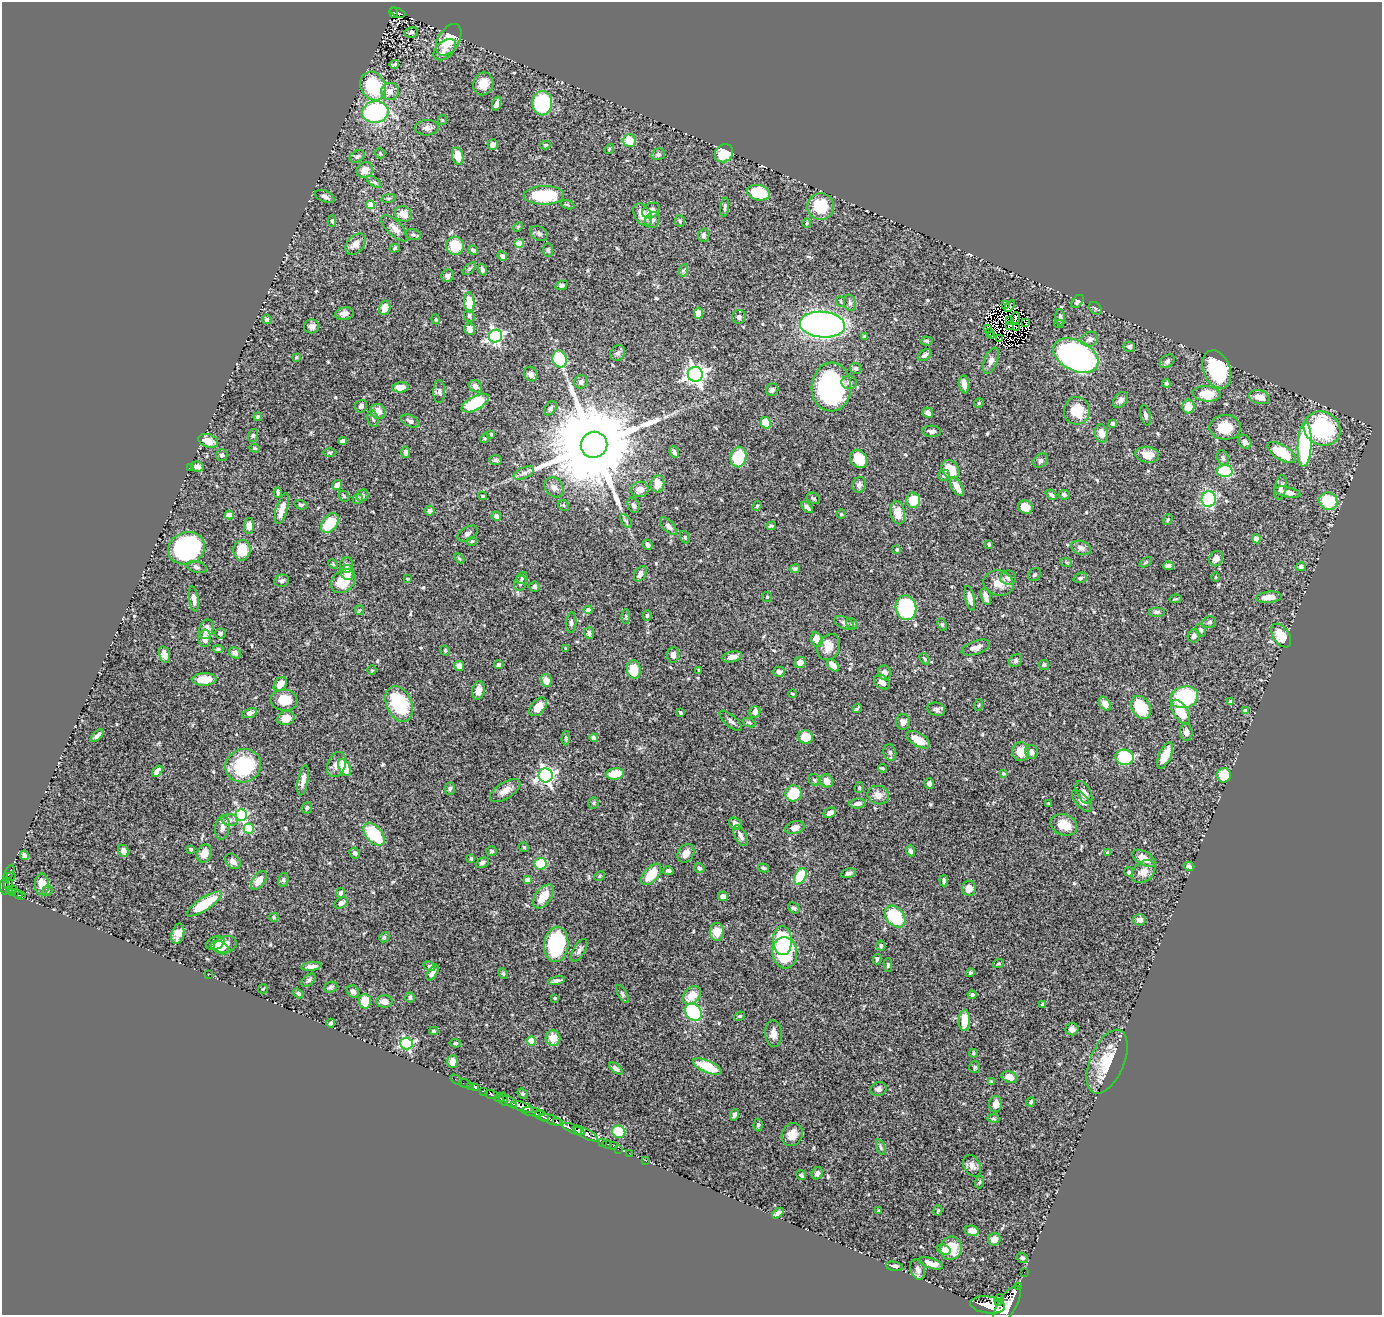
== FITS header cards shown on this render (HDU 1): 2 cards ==
NAXIS1  =                 1380
NAXIS2  =                 1313

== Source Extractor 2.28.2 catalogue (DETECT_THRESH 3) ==
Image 1380 x 1313 px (HDU 1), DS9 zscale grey, 1 PNG px = 1 image px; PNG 1384 x 1317 px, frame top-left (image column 1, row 1313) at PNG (2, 2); each listed source drawn as its Kron ellipse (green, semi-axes under 4 px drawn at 4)
Background 1.15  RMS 0.027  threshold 0.0802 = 3 sigma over >= 5 px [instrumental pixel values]
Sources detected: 553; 9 with non-positive FLUX_AUTO (blend fragments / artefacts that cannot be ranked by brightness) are neither listed nor drawn; of the other 544, the 500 brightest by FLUX_AUTO listed and drawn (44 fainter detections omitted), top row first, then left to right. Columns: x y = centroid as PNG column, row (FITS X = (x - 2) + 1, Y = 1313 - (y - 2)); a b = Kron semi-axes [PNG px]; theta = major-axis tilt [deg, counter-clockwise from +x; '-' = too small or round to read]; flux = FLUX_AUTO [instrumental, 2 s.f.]
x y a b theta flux
394 13 6 4 -74 88
398 13 8 3 -22 99
411 32 7 5 11 5.5
449 40 17 10 59 53
445 50 13 8 42 14
394 64 5 3 - 2.4
483 84 11 10 - 26
373 86 15 12 -61 110
390 91 9 8 - 12
542 103 12 10 89 150
497 104 7 4 73 6.2
375 112 13 11 9 220
442 120 5 4 - 2
427 128 12 7 3 8.9
629 140 6 6 - 39
493 145 5 5 - 9.5
545 145 5 4 - 2.5
609 149 5 4 - 2.4
380 153 5 5 - 2.2
724 153 10 8 42 44
658 154 7 5 14 5
357 156 8 5 30 4.4
458 156 9 5 -81 26
365 170 8 7 - 18
374 182 8 4 -35 3.6
758 193 11 7 -13 71
544 195 20 9 1 110
325 196 10 5 -22 6.7
388 198 7 4 8 2.4
370 205 4 4 - 39
567 205 7 4 -19 2.9
821 206 13 13 - 60
725 207 9 3 85 3.8
651 210 9 7 31 13
403 214 9 7 -27 24
643 215 12 8 -59 24
653 220 8 7 - 7.3
332 221 6 4 -88 2.4
680 221 6 5 - 3
807 223 4 4 - 2.1
518 227 5 4 - 2
395 228 17 7 -43 12
539 233 9 6 -32 5.6
413 234 7 5 -14 4.5
704 235 6 5 - 6.1
519 243 5 4 - 38
356 244 12 8 49 13
455 246 9 8 - 55
395 248 5 4 - 2.5
473 250 5 4 - 3.6
548 250 7 5 -89 3
502 256 5 4 - 4.8
469 269 8 4 45 3.1
482 270 6 4 -74 4.5
684 270 6 4 70 3.2
448 276 6 6 - 5.4
562 285 6 4 21 4
1077 301 8 5 46 6.3
841 302 5 3 - 2
469 303 10 5 -87 45
850 303 8 6 -76 4.3
1005 305 2 2 - 8.6
1010 306 6 3 54 2.3
385 308 7 5 73 17
1095 308 7 5 -48 3.8
698 313 5 4 - 12
344 314 9 6 10 8.3
469 316 6 5 - 4.5
739 317 7 6 - 4.5
1060 317 8 5 -83 6.4
1015 318 6 2 86 2.8
267 319 5 4 - 3.7
436 319 5 4 - 2.3
1009 321 3 2 - 2.9
1025 322 3 2 - 2.3
1059 324 5 4 - 2.3
822 325 22 13 -4 910
312 326 8 7 - 7.8
1009 326 3 2 - 2.8
1016 327 2 2 - 2
988 328 2 2 - 3
470 329 6 5 - 12
990 332 3 2 - 1.9
495 336 7 6 - 340
992 336 3 2 - 2
864 337 3 3 - 3.2
1000 338 3 2 - 5.7
1090 339 9 7 27 8.6
927 341 6 4 -5 3.4
1129 347 6 5 - 5.5
618 353 8 7 - 5.6
925 355 7 5 35 5.9
1076 356 24 15 -27 610
296 357 4 3 - 2.3
560 359 8 7 - 110
991 361 14 6 68 9.9
1167 361 8 5 38 5.7
856 368 6 5 - 4.8
1217 369 20 13 -67 130
531 374 7 6 - 8.1
695 374 7 7 - 930
581 382 7 6 - 5.7
849 382 8 6 -4 6.3
1166 383 4 4 - 4.6
964 384 9 5 -82 11
475 386 7 5 -32 8.7
400 387 8 5 7 14
831 387 24 20 87 330
772 390 6 6 - 5.4
439 392 11 6 -90 5.7
1207 394 14 7 -4 47
1259 397 10 7 -15 15
1120 400 9 6 52 6.8
475 403 15 7 28 76
979 403 5 4 - 2.2
361 406 7 6 - 5.4
1188 406 7 6 - 25
551 408 8 5 57 4.2
378 411 8 7 - 18
1077 411 14 13 - 47
928 413 5 5 - 4.9
1146 415 10 5 -76 5.9
258 417 4 3 - 3.2
373 419 8 5 -79 4
410 421 10 5 -26 5.8
766 423 6 5 - 34
1113 423 4 4 - 4.3
1225 427 16 12 0 43
1322 428 19 16 -30 180
931 431 9 5 -5 5.8
1101 433 9 6 -78 17
491 434 4 3 - 2.5
253 435 6 5 - 2.9
485 438 5 4 - 2.2
208 441 10 6 -18 18
342 441 5 4 - 7.5
1245 442 7 6 - 7.3
594 445 13 13 - 42000
1305 445 22 7 87 230
255 448 5 4 - 2.5
330 452 7 3 0 2.2
405 452 5 4 - 6.1
674 452 6 4 -65 4.6
1282 452 16 7 -32 60
222 455 6 5 - 3.7
1147 455 12 8 -10 20
738 457 10 8 80 71
1223 458 8 5 -70 4.6
859 459 10 8 -53 43
495 460 6 5 - 3.1
1040 461 8 6 45 4.8
197 466 6 5 - 7.7
190 467 4 2 - 2
950 469 10 8 -53 46
1225 471 8 6 2 100
524 473 11 5 25 6.3
944 475 6 5 - 3.8
657 484 8 7 - 22
337 485 5 4 - 7.8
859 485 8 6 71 6.6
554 487 11 8 -53 9
957 487 10 5 -58 18
1281 487 13 6 78 7.1
640 489 9 7 15 12
278 492 5 3 - 3.4
1287 492 13 5 -12 12
1051 495 6 4 -41 5.3
1064 495 5 5 - 4.5
344 496 6 5 - 2.9
363 496 6 5 - 3.6
483 496 4 3 - 2.2
813 498 7 5 -29 3.2
358 499 5 5 - 5.5
1209 499 8 7 - 120
913 500 8 7 - 36
1328 501 9 8 - 93
301 505 6 4 -15 3.3
563 505 6 4 -44 2.3
633 505 8 5 -69 5.2
757 506 5 4 - 2.2
807 507 7 4 -44 6.8
1025 507 7 6 - 19
282 509 16 5 73 20
430 511 5 5 - 6.4
898 513 11 7 -80 23
841 514 5 4 - 2.4
229 515 4 4 - 37
496 516 5 4 - 8.1
1168 519 6 4 58 2.2
626 521 8 4 -53 3
330 523 11 7 53 53
249 526 8 5 89 12
668 526 11 5 -47 6.4
771 526 5 3 - 3
468 533 11 6 31 5.9
685 537 6 5 - 2.8
1256 539 4 4 - 7.8
472 541 5 4 - 2.4
989 544 4 3 - 3
647 545 5 4 - 5.2
186 548 19 16 20 300
1081 548 10 6 -19 9.7
242 550 10 8 84 36
897 550 3 3 - 2.2
459 558 6 3 -45 2.2
1216 559 8 6 61 13
1066 562 6 3 -19 2.3
1146 562 7 4 31 2.3
333 564 5 3 - 1.8
347 565 8 6 90 5
1168 566 5 4 - 8.4
196 567 10 5 -15 5.1
1301 567 5 4 - 4
795 569 5 4 - 4.2
348 573 7 6 - 12
640 574 8 5 59 10
1035 575 7 5 43 3.5
1215 577 5 3 - 1.9
522 578 6 5 - 3.3
1008 578 8 7 - 6.6
1080 578 7 5 18 3.6
408 579 3 3 - 2.1
282 581 7 6 - 4.9
343 581 14 10 44 49
520 583 7 6 - 5.6
998 583 15 12 -20 21
534 587 5 5 - 4.7
986 596 9 4 -75 10
767 597 5 5 - 2.3
1269 597 13 5 6 18
970 598 13 4 -77 11
194 599 13 4 -82 7.7
1175 599 6 4 10 2.1
906 608 12 10 -80 220
360 610 5 4 - 2
588 610 4 4 - 9.6
1156 612 8 5 0 4
626 616 7 3 89 2.3
647 616 5 4 - 2.8
1209 622 7 6 - 4.6
571 623 10 5 86 5.4
844 623 10 5 -24 6
852 624 6 5 - 3
942 624 6 4 -63 2.8
206 629 10 7 75 11
1201 630 6 5 - 4.4
220 633 6 5 - 3.9
589 633 6 5 - 5.2
1194 636 6 6 - 5.7
1281 636 13 8 -55 47
205 638 8 6 88 17
817 640 7 5 -72 24
829 647 14 11 63 19
976 647 15 6 18 12
218 649 5 4 - 4
565 649 4 3 - 2
445 650 5 4 - 2.3
235 653 6 5 - 6.7
164 654 8 5 -74 13
673 655 8 6 83 9.1
732 657 10 5 11 9.9
925 659 6 4 -55 2.9
1015 660 7 6 - 4.2
800 663 6 5 - 11
498 665 4 3 - 5
833 665 7 5 -47 16
1044 665 5 5 - 2.5
459 666 5 5 - 15
634 669 9 7 -86 37
372 670 5 4 - 2
699 671 4 2 - 2.2
779 672 6 5 - 6.6
885 673 7 6 - 9.6
204 679 12 6 2 33
546 680 6 5 - 19
882 682 9 6 -36 13
280 684 8 5 51 19
478 690 9 6 79 12
793 694 4 3 - 1.9
1184 697 14 10 16 160
284 700 13 10 -7 34
1231 702 4 4 - 7.4
399 704 19 12 -66 98
1105 704 7 5 -57 13
979 705 6 3 70 1.9
538 707 11 7 49 23
1141 707 12 9 -60 90
857 708 5 2 - 2.9
936 709 9 6 -17 5
1246 711 4 4 - 10
680 712 4 3 - 3
755 712 6 5 - 12
1180 712 13 7 -58 42
250 713 8 4 17 12
286 718 9 7 17 24
731 721 14 5 -41 6.1
903 722 8 7 - 10
749 723 6 3 -22 2.3
1186 732 8 6 -88 8.3
97 736 8 4 42 6.9
806 737 7 6 - 36
566 738 7 4 89 3
594 738 4 4 - 6.4
918 740 13 6 -30 23
1021 752 9 8 - 24
1031 752 7 6 - 7.9
890 753 8 6 -73 4.6
1165 755 14 6 65 27
1124 757 9 7 -5 120
336 765 13 9 68 13
243 766 18 16 22 110
345 767 9 5 -62 50
882 768 4 3 - 2.9
157 771 6 4 51 12
1003 773 3 3 - 1.9
615 774 9 5 7 40
546 775 7 7 - 590
1224 775 7 7 - 44
303 780 15 5 79 12
814 780 6 5 - 2.7
827 781 7 6 - 16
929 784 5 4 - 7.3
450 788 6 5 - 3.8
859 788 5 4 - 2.8
505 790 17 8 32 16
794 793 8 8 - 67
1084 793 12 6 -61 12
878 795 11 9 -16 13
1082 801 13 6 -49 11
593 803 6 5 - 2.7
858 803 8 5 6 7.9
1049 803 3 3 - 2.2
307 808 6 5 - 4.4
830 813 6 5 - 8.7
241 815 6 5 - 220
230 820 8 6 -15 6.6
735 824 7 5 -41 9
1064 825 14 10 -21 29
222 828 12 7 80 11
795 828 10 6 15 10
249 829 5 5 - 92
374 834 13 8 -49 90
741 836 11 5 -62 8.5
524 847 5 4 - 2.2
191 849 4 3 - 3.1
123 851 6 5 - 13
492 851 5 4 - 3
911 851 6 4 -68 5.1
355 853 6 5 - 4.5
686 853 10 7 57 13
1107 853 4 3 - 2.1
204 854 9 7 69 19
24 855 5 4 - 5.1
1144 858 12 7 -30 19
471 859 3 3 - 3.1
233 861 9 6 -45 9.8
482 863 7 5 27 5.2
540 864 6 5 - 51
1189 866 5 4 - 6
699 868 5 4 - 4
764 868 6 4 -17 2.8
668 871 5 3 - 4.8
1129 872 5 4 - 3
1144 872 13 9 44 16
9 873 9 3 66 87
848 873 7 4 12 4.6
651 874 13 7 48 43
599 876 5 4 - 2.4
800 876 9 5 64 88
11 877 4 3 - 61
259 880 11 6 54 23
283 880 7 5 77 3.2
527 880 4 4 - 13
944 881 6 4 -86 4.9
42 884 11 7 -87 19
9 886 7 3 -82 290
5 887 8 4 -85 560
969 888 7 7 - 15
9 890 3 2 - 67
13 890 3 2 - 64
47 891 5 4 - 2.8
12 893 3 3 - 73
341 893 5 4 - 4.3
18 894 5 3 - 150
22 895 4 3 - 77
543 896 14 8 54 32
723 896 5 5 - 8.3
341 903 7 5 31 6.4
204 904 21 6 33 67
794 908 6 5 - 4.7
274 917 4 4 - 2.9
895 917 12 8 -49 82
1139 920 6 5 - 7.5
717 932 9 7 -88 23
178 934 10 6 73 14
384 937 5 4 - 2.3
782 941 14 9 -87 110
215 943 9 6 22 9.2
225 944 11 8 15 15
556 944 18 12 84 130
881 946 5 4 - 3.2
220 948 9 6 -25 9.8
579 950 12 6 59 7.9
785 953 15 12 -84 160
877 959 5 3 - 2.9
998 964 6 3 19 1.9
888 965 7 4 90 2.8
311 966 10 4 5 7.2
429 966 6 4 -27 2.8
432 973 9 4 57 8.9
970 973 4 4 - 2.8
503 974 6 4 -63 2.8
208 975 3 2 - 3.5
308 980 8 5 41 4.1
556 981 8 4 11 5
331 987 7 5 23 4.2
263 989 5 4 - 2.3
353 991 6 5 - 6.9
298 993 6 4 -34 4.6
622 994 10 4 -61 3.6
692 995 10 7 46 24
972 995 4 4 - 6.1
410 998 5 4 - 3.7
555 998 3 3 - 2
365 1001 7 6 - 44
384 1001 8 6 -1 14
1043 1004 4 3 - 3.7
693 1012 9 7 -52 210
739 1016 5 3 - 2.4
964 1020 10 5 88 30
331 1023 4 4 - 5.4
1072 1029 6 6 - 7.3
434 1031 4 3 - 2.5
773 1034 13 8 -85 13
553 1038 8 7 - 25
531 1041 4 4 - 39
406 1043 6 6 - 280
455 1043 5 4 - 2.6
973 1053 4 3 - 2.1
452 1062 6 5 - 17
1107 1062 34 17 67 62
707 1066 15 6 -23 61
975 1067 6 5 - 2.8
616 1069 8 4 -39 5.9
1009 1077 8 5 -19 17
456 1080 6 2 -34 17
992 1082 4 3 - 3.1
465 1084 6 2 -19 22
471 1086 3 2 - 15
475 1088 3 3 - 33
878 1089 8 7 - 5.7
484 1091 3 3 - 150
491 1094 6 3 -22 210
522 1094 5 4 - 3.4
499 1098 5 3 - 990
504 1099 6 3 -77 780
510 1102 8 4 -42 570
1031 1102 5 3 - 2.5
996 1104 8 6 87 13
522 1107 12 4 -19 2800
533 1112 12 3 -8 580
734 1115 6 4 75 4.6
542 1116 7 3 -26 440
993 1118 6 4 -6 2.7
551 1120 13 3 -20 900
556 1121 3 3 - 290
758 1125 6 4 86 2.9
573 1129 12 3 -24 1800
578 1130 3 2 - 470
619 1132 7 6 - 53
585 1134 14 5 -27 1500
792 1135 12 10 62 20
602 1142 3 2 - 32
607 1144 5 3 - 48
613 1146 2 2 - 17
881 1147 8 4 -72 2.8
618 1149 2 2 - 11
629 1153 2 2 - 12
646 1161 2 2 - 6.8
972 1166 11 8 -60 8.5
817 1173 6 5 - 8.2
801 1175 5 4 - 3.6
980 1182 6 4 70 2.3
938 1210 5 4 - 2.5
879 1211 3 3 - 2.6
778 1213 6 4 41 7.4
972 1231 7 5 -12 14
994 1239 6 6 - 14
951 1248 11 10 - 46
944 1249 7 5 -19 5.5
1022 1258 6 5 - 3.6
931 1263 12 5 -17 14
894 1266 8 4 -11 7.2
918 1269 10 7 -71 7.9
1024 1272 2 2 - 6.8
1018 1287 2 2 - 13
1000 1298 4 4 - 400
998 1303 3 2 - 260
988 1305 17 8 -8 4200
1007 1305 22 9 59 6600
At the frame edge (FLAGS 8, measured only in part): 1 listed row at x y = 1007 1305
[44 fainter detections neither listed nor drawn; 9 non-positive-flux detections neither listed nor drawn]